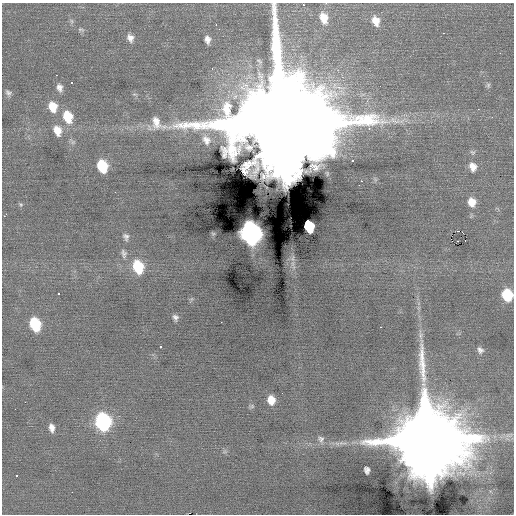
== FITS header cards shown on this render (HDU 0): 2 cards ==
NAXIS1  =                  512 / Axis length
NAXIS2  =                  512 / Axis length

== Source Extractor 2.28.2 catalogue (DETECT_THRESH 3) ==
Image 512 x 512 px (HDU 0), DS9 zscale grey, 1 PNG px = 1 image px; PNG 516 x 516 px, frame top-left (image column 1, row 512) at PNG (2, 3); no overlay
Background 0.104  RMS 0.77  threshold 2.32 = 3 sigma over >= 5 px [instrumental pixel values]
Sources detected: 69; all 69 listed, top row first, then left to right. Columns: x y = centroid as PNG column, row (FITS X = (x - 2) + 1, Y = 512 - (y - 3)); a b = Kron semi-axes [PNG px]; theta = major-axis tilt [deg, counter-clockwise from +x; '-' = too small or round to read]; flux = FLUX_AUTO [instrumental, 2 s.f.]
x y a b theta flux
303 5 3 2 - 4.5e+01
324 18 13 9 -73 7.4e+02
72 21 7 4 -88 1.0e+02
376 21 11 8 -71 5.4e+02
216 25 3 2 - 6.5e+01
219 29 3 2 - 5.4e+01
81 30 10 6 -15 1.3e+02
443 33 3 2 - 8.6e+01
130 38 11 8 -68 3.2e+02
207 40 9 6 -78 2.8e+02
500 53 2 2 - 2.1e+02
212 69 3 2 - 7.3e+01
56 75 2 2 - 1.9e+02
71 83 3 3 - 1.1e+02
488 85 7 5 87 1.1e+02
380 86 2 2 - 3.1e+01
59 88 11 8 -70 2.8e+02
8 93 9 7 -45 1.6e+02
135 94 8 4 -9 8.3e+01
53 107 13 10 -72 9.1e+02
478 109 3 2 - 4.9e+01
68 117 13 10 -71 1.5e+03
492 117 3 3 - 6.1e+01
281 122 32 30 -28 2.1e+06
149 128 11 7 -59 2.5e+02
369 128 3 2 - 4.5e+02
57 130 14 10 -69 6.6e+02
206 140 16 12 -59 5.6e+02
73 142 11 6 -38 1.7e+02
472 152 8 6 -43 1.2e+02
352 161 3 3 - 2.4e+02
102 166 11 8 -73 2.3e+03
473 167 11 9 -71 4.5e+02
375 179 8 5 -65 1.1e+02
361 181 2 2 - 3.7e+02
359 185 3 2 - 4.8e+01
115 192 2 2 - 1.5e+02
472 202 10 9 - 6.2e+02
21 204 7 6 - 9.7e+01
5 215 5 2 - 4.1e+02
309 226 11 8 -73 2.4e+03
458 231 2 2 - 2.6e+03
251 233 12 9 -73 5.2e+04
213 234 6 5 - 6.7e+01
126 237 10 7 -72 2.0e+02
457 241 3 2 - 9.1e+02
465 241 2 2 - 3.9e+01
124 254 14 8 -81 2.7e+02
293 264 12 5 -86 2.5e+02
138 267 12 9 -73 2.3e+03
59 294 3 3 - 6.4e+01
507 295 9 8 - 2.3e+03
191 299 6 5 - 8.0e+01
175 317 8 6 -64 1.8e+02
221 322 2 2 - 7.0e+01
35 324 11 8 -72 2.8e+03
381 327 3 2 - 6.5e+01
161 346 3 3 - 5.1e+02
480 350 9 7 -59 2.1e+02
271 400 9 7 -83 6.8e+02
252 406 7 5 0 9.7e+01
103 422 11 9 -77 1.1e+04
52 428 10 6 -79 3.1e+02
509 435 12 6 14 2.3e+02
321 439 11 9 -63 2.7e+02
426 440 22 21 - 1.1e+06
342 443 17 6 -5 3.7e+02
367 470 7 5 -78 2.2e+02
16 476 3 3 - 5.9e+02
At the frame edge (FLAGS 8, measured only in part): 2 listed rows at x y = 281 122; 507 295